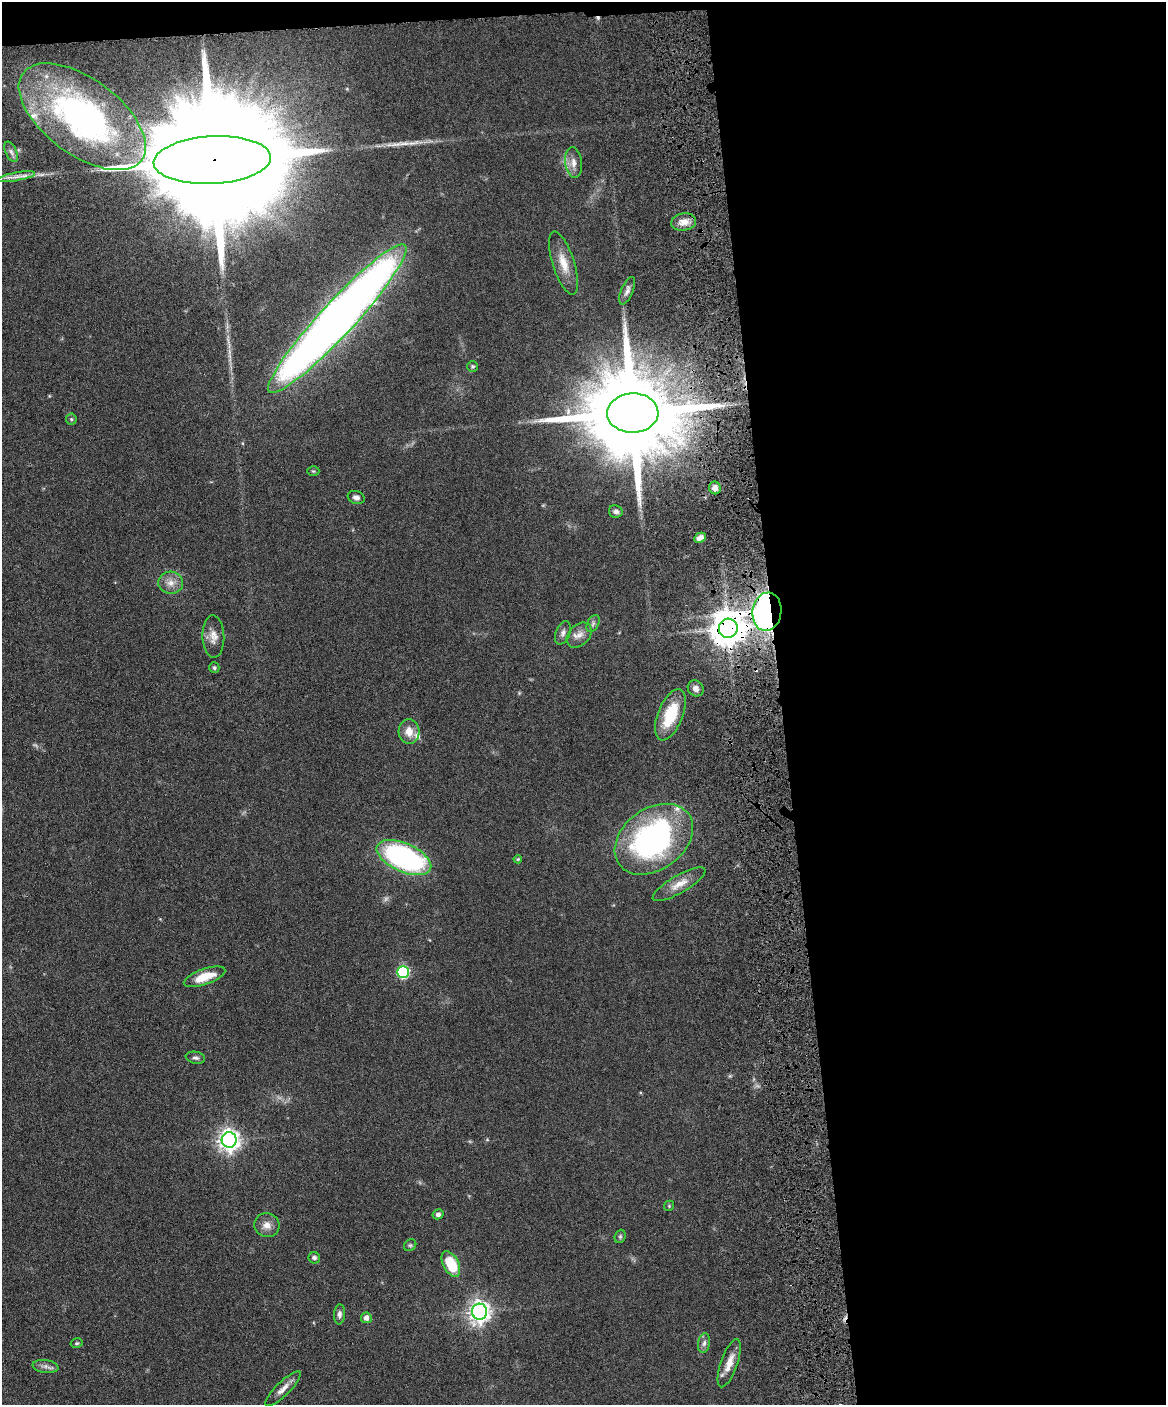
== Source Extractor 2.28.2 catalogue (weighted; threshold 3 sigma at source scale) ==
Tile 4 of 4 x 3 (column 4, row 1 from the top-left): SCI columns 3551-4714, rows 3052-4454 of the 4773 x 4594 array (HDU 1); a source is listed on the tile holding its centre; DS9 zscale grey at full resolution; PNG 1168 x 1407 px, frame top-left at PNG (2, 2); each listed source drawn as its Kron ellipse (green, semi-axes under 4 px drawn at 4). Shown black and unused: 34% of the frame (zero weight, under 4 of 8 exposures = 3% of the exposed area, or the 3 px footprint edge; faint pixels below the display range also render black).
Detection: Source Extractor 2.28.2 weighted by HDU 2 'WHT'; one run over the whole footprint, this tile lists its part. Background 0.0807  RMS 0.0046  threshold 0.0188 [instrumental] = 3 sigma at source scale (4.09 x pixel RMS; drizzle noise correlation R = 1.36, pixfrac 0.8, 0.05/0.05 arcsec/px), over >= 5 px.
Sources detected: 58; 1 too faint to see at this stretch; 1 inside a brighter object's white glare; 2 cosmic-ray / hot-pixel residue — neither listed nor drawn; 3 inside a brighter listed object's ellipse — not listed separately; the other 51 listed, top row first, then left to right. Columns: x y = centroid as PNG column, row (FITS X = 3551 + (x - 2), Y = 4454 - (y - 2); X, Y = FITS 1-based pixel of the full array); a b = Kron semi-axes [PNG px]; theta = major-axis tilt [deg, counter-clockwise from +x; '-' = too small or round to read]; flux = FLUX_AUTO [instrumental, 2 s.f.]
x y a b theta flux
82 117 74 38 -36 140
11 152 11 5 -65 1.7
212 160 59 24 3 37000
574 163 15 8 -83 3.5
16 177 19 3 10 2.9
684 222 12 8 9 4.1
564 263 33 11 -72 7.8
627 291 15 6 67 2
337 319 100 17 47 530
473 366 5 5 - 0.78
633 413 25 19 2 10000
71 419 5 5 - 0.66
313 471 6 5 - 0.56
715 488 6 6 - 2.6
356 497 8 6 -19 1.7
616 511 7 6 - 1.6
700 538 6 4 27 2
171 583 12 11 - 4
767 612 19 14 82 210
593 624 9 5 64 1.3
728 628 9 9 - 920
563 633 12 7 68 1.9
579 635 14 10 46 3.6
213 636 21 11 -88 4.4
214 668 5 5 - 0.85
696 688 8 7 - 2.6
670 715 27 12 68 18
409 731 12 10 -85 4.7
654 839 43 30 36 110
404 858 29 14 -24 91
518 859 4 4 - 0.44
679 884 30 9 30 5.8
403 972 6 6 - 48
205 977 22 7 19 9.2
195 1058 10 6 -11 1.3
229 1140 8 7 - 270
669 1206 5 5 - 0.52
438 1214 5 5 - 1.3
267 1225 13 12 - 3.5
620 1236 7 5 69 0.76
410 1245 6 5 - 0.79
314 1258 6 5 - 1.3
451 1264 14 7 -63 15
479 1312 8 7 - 260
339 1314 10 5 86 1.5
366 1318 5 5 - 2.5
77 1343 6 4 14 0.6
704 1343 10 6 81 1.5
729 1363 25 8 71 5.6
46 1366 13 6 -7 2
283 1389 24 7 44 3.5
Overlapping masked pixels (flux is a lower limit): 4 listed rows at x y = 212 160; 633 413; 767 612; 728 628